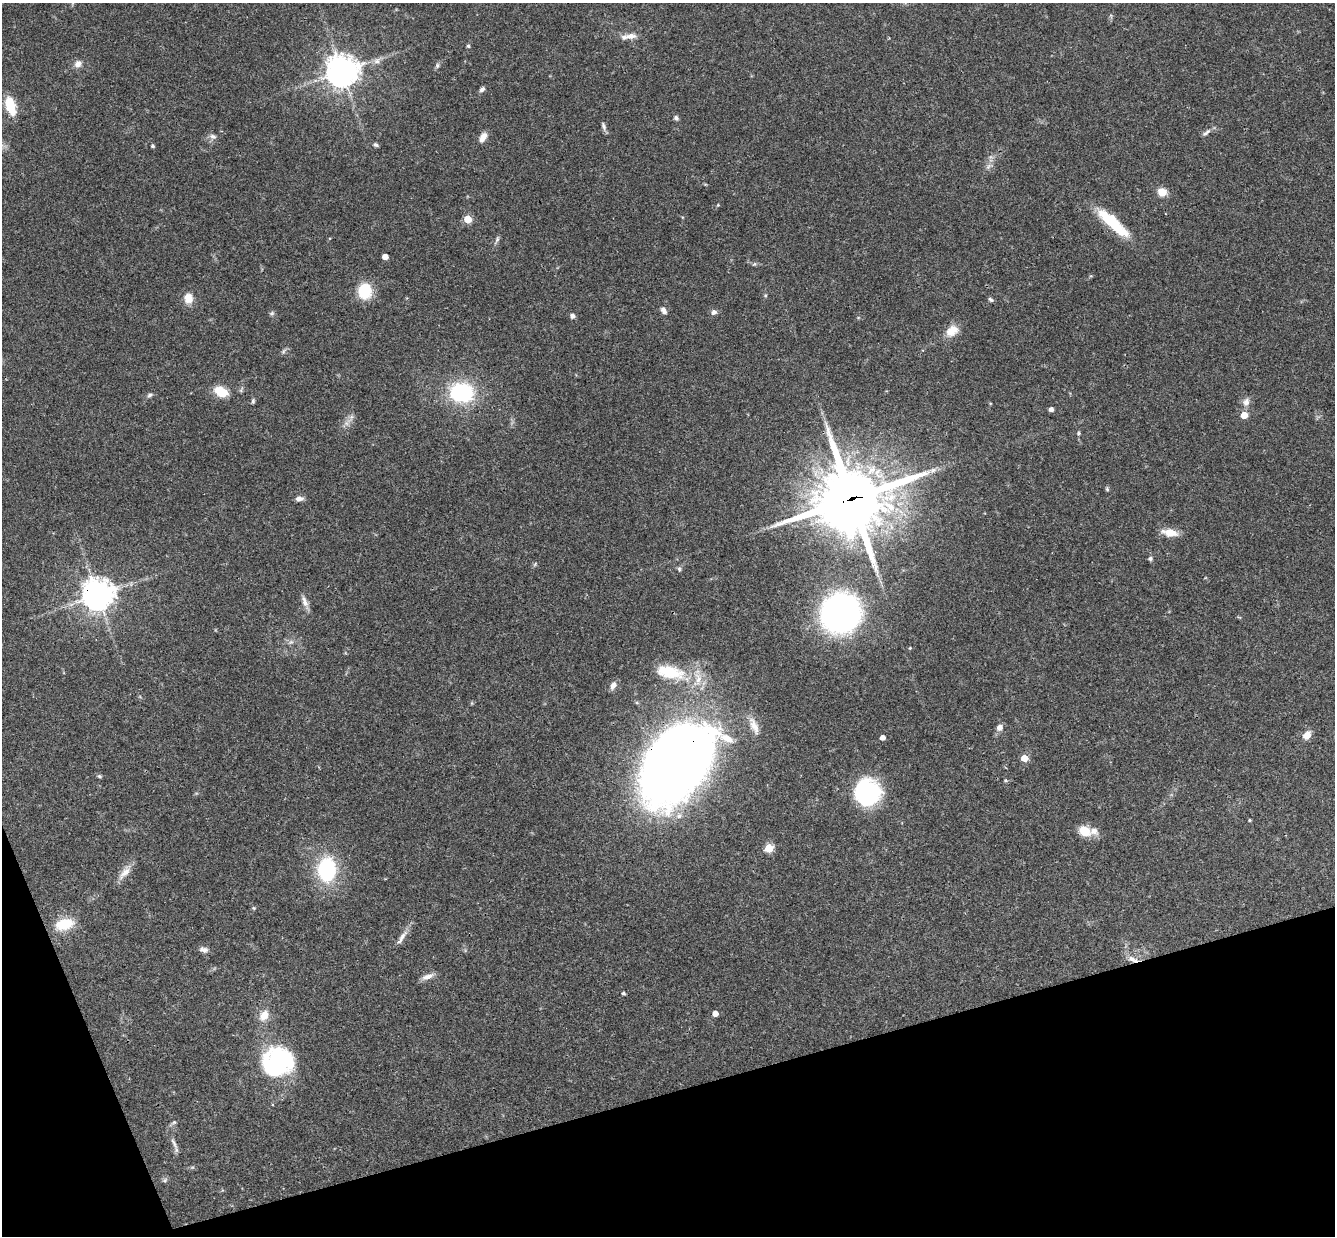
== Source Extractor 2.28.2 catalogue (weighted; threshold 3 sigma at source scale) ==
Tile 14 of 4 x 4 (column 2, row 4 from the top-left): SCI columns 1393-2725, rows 295-1528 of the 5448 x 5402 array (HDU 1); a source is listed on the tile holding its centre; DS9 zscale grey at full resolution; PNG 1337 x 1238 px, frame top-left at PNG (2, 3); no overlay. Shown black and unused: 14% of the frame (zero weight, under 3 of 4 exposures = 6% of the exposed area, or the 3 px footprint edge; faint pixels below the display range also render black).
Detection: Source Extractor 2.28.2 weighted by HDU 2 'WHT'; one run over the whole footprint, this tile lists its part. Background 0.0769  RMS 0.0033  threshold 0.0149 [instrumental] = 3 sigma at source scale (4.5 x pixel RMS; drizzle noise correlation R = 1.50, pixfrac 1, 0.05/0.05 arcsec/px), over >= 5 px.
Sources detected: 86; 1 too faint to see at this stretch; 1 inside a brighter object's white glare — not listed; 3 inside a brighter listed object's ellipse — not listed separately; the other 81 listed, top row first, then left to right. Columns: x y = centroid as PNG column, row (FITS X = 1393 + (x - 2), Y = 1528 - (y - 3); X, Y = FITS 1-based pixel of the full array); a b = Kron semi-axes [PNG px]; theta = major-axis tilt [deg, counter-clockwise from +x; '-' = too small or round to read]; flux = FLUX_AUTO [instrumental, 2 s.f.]
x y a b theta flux
631 36 16 8 2 2.4
468 46 4 4 - 0.47
377 61 11 8 39 1.8
78 64 9 8 - 1.9
437 65 7 5 88 0.73
342 71 10 10 - 510
482 89 7 5 43 1
10 106 19 9 -73 9.5
676 118 7 5 -60 0.75
604 126 12 5 -75 0.99
1206 132 14 5 40 1.1
213 136 10 7 -14 1.3
483 137 12 7 57 2.5
375 145 6 4 -18 0.81
152 146 4 3 - 0.65
988 166 9 3 45 0.8
1162 192 9 8 - 3.8
718 205 4 4 - 0.29
468 219 5 5 - 11
1113 223 43 11 -42 15
497 239 9 5 64 0.77
385 257 4 4 - 3.5
754 264 6 4 71 0.41
365 291 14 12 87 13
765 295 5 4 - 0.39
188 298 13 10 -80 3.9
991 300 7 5 -33 0.61
664 310 10 6 -57 1.3
714 312 7 7 - 1.1
272 313 7 5 -5 0.62
572 316 6 5 - 1.3
952 331 17 12 35 4.4
283 351 9 5 46 0.74
221 392 11 7 -31 9.6
461 393 21 17 -6 29
150 395 8 6 30 0.82
253 401 7 4 76 0.59
1246 402 10 8 82 1.9
1051 409 4 4 - 1.5
1244 415 5 5 - 5.8
346 423 10 6 53 1.7
1079 433 5 4 - 0.42
1107 489 6 4 -68 0.49
299 499 10 6 10 1.3
852 499 28 24 15 2000
1170 532 19 8 -10 4.4
1150 559 6 6 - 0.67
535 564 7 4 46 0.48
679 569 6 5 - 0.55
98 595 10 10 - 450
304 601 17 7 -68 2
841 613 24 22 6 160
910 648 4 4 - 0.36
670 672 43 18 -11 15
613 685 11 7 62 1.9
754 726 25 8 -67 3.3
999 727 8 7 - 1.8
1307 735 8 6 49 3.6
882 738 4 4 - 2.1
1024 758 5 5 - 6.5
676 763 89 55 51 320
99 776 5 5 - 0.49
867 792 27 26 - 31
1249 820 4 3 - 0.41
1085 831 15 12 -28 5.2
769 848 5 5 - 16
327 870 16 12 89 39
124 873 22 9 45 3.2
254 908 5 5 - 0.38
64 924 22 13 14 8.8
402 937 24 6 57 2.3
204 950 12 7 -9 1.5
1133 959 16 6 -21 2.5
427 977 17 7 21 2.1
623 993 3 3 - 0.58
715 1014 4 4 - 3.6
264 1015 14 10 55 4
277 1064 35 31 89 39
174 1122 8 5 29 0.61
174 1143 20 4 -65 1.5
165 1180 7 6 - 0.69
Overlapping masked pixels (flux is a lower limit): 4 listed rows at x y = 852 499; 98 595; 676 763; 1133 959